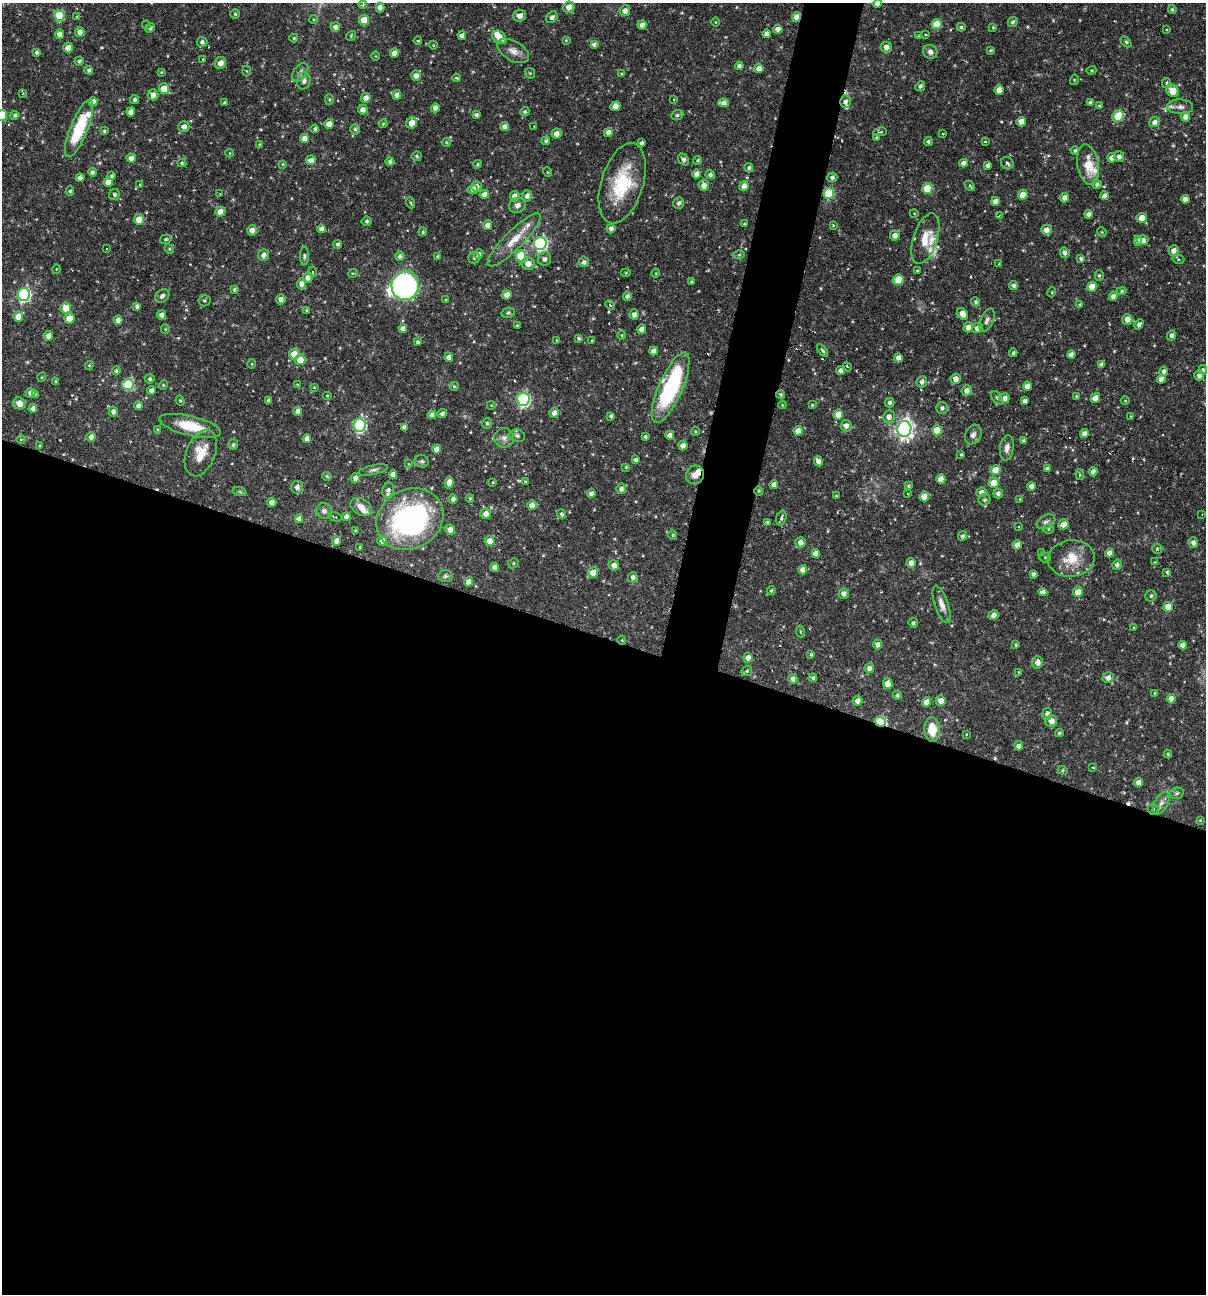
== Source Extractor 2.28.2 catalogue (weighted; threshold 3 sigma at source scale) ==
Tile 14 of 4 x 4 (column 2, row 4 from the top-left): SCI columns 1453-2656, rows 1-1292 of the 5187 x 5168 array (HDU 1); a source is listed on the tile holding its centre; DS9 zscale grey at full resolution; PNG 1208 x 1296 px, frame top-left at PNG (2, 3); each listed source drawn as its Kron ellipse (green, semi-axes under 4 px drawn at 4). Shown black and unused: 53% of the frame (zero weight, under 3 of 6 exposures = <1% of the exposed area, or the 3 px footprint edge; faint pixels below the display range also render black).
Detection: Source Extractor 2.28.2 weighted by HDU 2 'WHT'; one run over the whole footprint, this tile lists its part. Background 0.00458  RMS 0.0047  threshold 0.0193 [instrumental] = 3 sigma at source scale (4.09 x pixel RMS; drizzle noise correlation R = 1.36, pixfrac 0.8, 0.05/0.05 arcsec/px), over >= 5 px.
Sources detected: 510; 1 inside a brighter object's white glare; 12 cosmic-ray / hot-pixel residue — neither listed nor drawn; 14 inside a brighter listed object's ellipse — not listed separately; the other 483 listed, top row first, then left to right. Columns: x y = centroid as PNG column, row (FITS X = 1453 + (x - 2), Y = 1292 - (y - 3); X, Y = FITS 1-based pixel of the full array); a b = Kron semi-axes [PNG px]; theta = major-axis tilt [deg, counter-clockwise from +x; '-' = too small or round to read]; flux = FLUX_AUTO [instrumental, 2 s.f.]
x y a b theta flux
877 3 4 4 - 1.8
363 5 4 3 - 0.49
569 7 6 5 - 3
380 8 5 4 - 2.1
1172 9 4 3 - 0.65
625 11 5 5 - 2.3
235 14 5 4 - 0.6
59 16 5 5 - 18
519 16 6 6 - 2.7
77 17 3 3 - 0.97
552 17 6 5 - 1.4
797 17 5 4 - 4.9
314 19 4 4 - 0.47
364 20 5 5 - 7.7
715 22 5 3 - 0.38
1013 22 5 4 - 0.94
936 24 5 5 - 8.8
146 25 4 4 - 0.43
642 25 4 4 - 2.1
335 27 5 4 - 1.7
961 27 4 4 - 0.71
993 27 4 4 - 0.42
150 28 5 4 - 0.8
778 29 4 4 - 2.3
1166 30 3 3 - 0.73
80 32 5 4 - 2.2
60 34 4 4 - 2.4
767 34 4 4 - 2
926 35 4 3 - 0.36
351 36 5 4 - 0.53
462 36 4 4 - 1.9
918 36 4 3 - 0.37
499 37 8 5 -38 5
294 38 4 3 - 0.55
566 40 4 3 - 0.42
418 41 4 3 - 0.4
202 42 5 5 - 1.1
1126 42 6 4 -45 0.63
594 44 4 4 - 1.3
433 45 4 3 - 0.32
886 47 6 5 - 2.1
68 48 5 5 - 2.8
991 50 4 3 - 0.55
513 51 17 10 -30 3.5
37 52 4 4 - 0.87
930 52 7 7 - 1.9
394 53 5 4 - 2.8
376 56 4 3 - 0.38
203 60 3 2 - 0.29
79 61 5 4 - 0.77
220 63 6 5 - 3.1
739 66 4 4 - 1.5
759 68 4 4 - 2.8
89 70 4 4 - 1.1
1091 70 5 4 - 0.54
246 71 5 3 - 0.38
161 72 3 3 - 0.4
300 72 11 6 53 1.8
530 73 6 4 -44 0.56
622 74 4 3 - 0.64
416 76 5 4 - 2.3
457 78 4 3 - 0.49
1074 80 5 3 - 0.41
304 81 9 7 75 1.6
1166 83 5 4 - 0.56
920 86 5 4 - 1.2
164 89 5 5 - 7.9
999 90 5 4 - 3.7
1173 91 6 5 - 5.1
23 93 4 3 - 0.59
153 95 5 5 - 2.5
397 95 5 4 - 2.4
366 98 5 4 - 2.3
329 99 5 4 - 0.58
674 99 3 2 - 0.32
135 100 5 4 - 0.97
845 101 6 5 - 1.7
93 102 4 4 - 3.1
1090 102 4 4 - 1
224 103 4 2 - 0.87
723 103 5 4 - 2.3
615 106 5 4 - 3
1100 106 4 3 - 0.75
1180 107 13 7 -1 2.4
435 108 4 4 - 2.4
363 110 5 5 - 2.3
525 111 5 4 - 0.72
131 112 5 4 - 3.1
2 115 5 5 - 18
15 115 4 4 - 0.87
476 115 4 4 - 1.1
677 115 6 5 - 0.82
1118 116 6 5 - 12
1185 117 5 4 - 2
1021 122 5 4 - 3.9
1154 122 5 5 - 1.8
412 123 6 5 - 4.2
329 124 5 4 - 4.2
383 124 4 4 - 0.49
504 126 4 4 - 1.8
534 126 2 2 - 0.25
184 127 5 5 - 2.1
79 128 31 9 68 21
315 129 4 3 - 0.72
355 129 5 4 - 0.92
104 131 4 3 - 0.59
608 132 4 4 - 2.5
880 132 7 2 10 0.38
943 133 4 2 - 0.34
556 134 5 5 - 2.4
876 137 3 3 - 0.4
304 138 4 4 - 2.8
546 141 4 4 - 0.94
928 141 4 4 - 0.87
985 141 3 2 - 0.39
446 142 4 4 - 0.47
641 143 4 3 - 1.1
260 145 4 3 - 0.74
1075 150 4 4 - 0.7
230 153 4 3 - 0.29
417 156 5 4 - 0.71
1119 157 5 5 - 1.6
131 158 5 4 - 2.5
1112 158 4 4 - 2.4
683 159 6 5 - 1.5
311 160 5 5 - 2.6
698 160 4 4 - 0.64
390 162 4 4 - 1
182 163 4 4 - 0.58
964 163 4 4 - 2.1
1007 163 6 6 - 1.2
283 164 4 4 - 0.43
477 164 4 3 - 0.49
988 165 4 4 - 1.4
1088 165 20 10 -80 8.4
749 168 4 4 - 0.85
92 172 4 4 - 1.2
547 172 5 3 - 0.36
697 174 4 4 - 2.3
710 175 5 4 - 1.1
112 176 4 4 - 0.73
832 177 5 5 - 1.3
80 178 4 4 - 2.2
108 182 4 4 - 3.6
622 183 41 21 73 25
1097 184 4 4 - 0.97
140 185 3 3 - 0.62
704 186 5 5 - 2.5
744 186 5 4 - 2.4
970 186 6 3 -46 0.74
476 187 5 5 - 2.4
927 188 5 5 - 13
473 190 5 4 - 3
70 191 5 4 - 0.66
829 193 5 5 - 22
114 194 5 5 - 0.91
220 194 3 2 - 0.25
484 194 5 4 - 2.5
1023 195 5 4 - 5.8
515 196 5 4 - 3
527 196 6 5 - 1.7
1104 196 4 4 - 2.1
1064 198 4 4 - 2.5
1185 199 4 4 - 2.3
995 201 4 4 - 2.3
411 203 6 3 -72 0.48
679 203 6 5 - 1.4
517 205 8 7 - 2.1
220 212 5 5 - 3.5
914 213 4 3 - 0.33
1089 214 4 4 - 1.7
999 216 4 3 - 0.54
1142 218 5 5 - 3.2
139 219 5 5 - 4.6
367 221 5 5 - 0.85
744 224 3 3 - 0.38
488 225 5 4 - 2.7
833 225 3 3 - 0.48
321 229 4 4 - 1.9
611 229 5 4 - 1.5
252 230 5 5 - 2.6
1046 230 5 5 - 2.6
423 232 4 3 - 0.52
1102 232 5 3 - 0.37
895 235 5 5 - 2.6
166 239 6 4 16 0.75
925 239 26 12 72 8.4
514 240 36 9 45 8.9
1143 240 5 5 - 2.4
1138 241 5 4 - 2.6
540 243 6 6 - 80
338 244 4 4 - 1.1
106 249 3 2 - 0.44
169 249 5 4 - 0.48
1174 250 5 5 - 2.3
1065 253 5 4 - 1.5
479 254 5 4 - 1.5
264 255 6 5 - 2
739 255 6 4 1 0.59
304 256 9 3 90 0.77
400 256 5 4 - 1.4
521 256 5 5 - 22
438 257 4 3 - 0.94
474 258 5 5 - 0.74
544 259 7 6 - 1.4
1081 259 4 4 - 1.1
1178 259 6 4 -16 0.68
584 262 5 5 - 1.1
999 263 3 2 - 0.29
528 264 6 6 - 3.7
56 269 5 3 - 0.37
917 271 3 3 - 0.56
313 272 5 3 - 0.42
353 273 5 3 - 0.45
626 273 5 3 - 0.39
656 273 5 3 - 0.33
1099 276 5 4 - 0.67
308 278 5 5 - 2.3
899 280 5 5 - 13
691 282 4 3 - 0.46
302 284 5 4 - 2.8
405 285 15 14 - 98
1014 286 4 4 - 1.1
1092 287 5 4 - 6.9
234 290 4 4 - 0.86
1122 291 4 4 - 0.67
1052 292 5 3 - 0.36
24 294 6 6 - 75
507 295 4 4 - 3.2
162 296 8 6 39 1.4
627 296 4 4 - 1.3
1113 296 4 4 - 2.2
281 299 5 4 - 2
446 299 3 2 - 0.43
204 300 6 6 - 0.8
976 302 5 4 - 0.74
610 305 5 4 - 0.54
1080 305 3 3 - 0.9
137 306 4 3 - 1.3
66 308 5 5 - 7.8
307 310 4 4 - 0.53
508 313 7 5 11 0.73
634 314 5 4 - 2.1
962 314 6 4 -53 3.8
162 315 5 4 - 1.9
18 317 5 5 - 5.8
69 319 5 5 - 5.8
1127 319 5 5 - 3.2
118 320 4 4 - 2.6
987 320 12 6 65 1.6
1139 324 5 4 - 1.4
517 326 3 3 - 0.91
968 327 5 4 - 2.2
403 328 4 4 - 2
977 328 5 5 - 2.5
165 329 5 4 - 0.44
642 329 4 4 - 2.6
622 335 5 3 - 0.35
1171 335 5 4 - 1.3
48 336 5 5 - 2.7
579 338 4 4 - 0.78
556 340 2 2 - 0.33
592 341 3 3 - 0.48
417 342 3 3 - 0.77
654 351 4 4 - 2.4
823 351 7 4 -55 0.82
1013 353 4 3 - 0.66
294 354 5 5 - 4.9
1071 355 4 4 - 2.1
449 357 4 4 - 2.3
898 358 4 4 - 2.7
300 360 6 5 - 5.6
251 364 5 3 - 0.38
1102 364 4 4 - 1.4
89 365 4 4 - 0.46
847 367 5 4 - 0.76
841 370 4 4 - 2
1203 370 5 4 - 0.66
116 371 4 4 - 0.83
1164 371 5 4 - 1.3
1199 375 5 5 - 1.7
42 377 5 3 - 0.39
150 379 5 4 - 0.79
956 379 5 5 - 2.6
1161 379 4 4 - 2.5
56 381 3 3 - 0.54
922 382 6 5 - 1.5
128 384 6 5 - 27
163 385 5 4 - 0.51
297 385 3 3 - 0.55
454 386 4 4 - 0.91
1027 386 4 4 - 2.7
314 387 4 3 - 0.37
670 388 38 11 66 46
152 390 4 4 - 2
967 391 5 5 - 2.2
30 393 5 5 - 2.4
780 394 4 4 - 0.73
36 395 4 4 - 0.71
327 396 5 3 - 0.38
1077 396 3 3 - 0.74
997 398 7 5 -53 0.73
1004 398 5 5 - 2.6
1095 398 5 4 - 3.7
523 399 7 6 - 73
180 401 5 4 - 0.64
269 401 4 4 - 1.5
1024 401 4 3 - 1.3
1125 401 4 3 - 0.34
19 403 6 5 - 4.3
889 403 5 5 - 1.1
491 405 4 3 - 0.31
782 405 4 3 - 0.36
812 405 3 3 - 0.4
138 406 4 4 - 2.3
33 408 4 4 - 1.9
942 408 6 6 - 1.4
298 411 4 4 - 1.8
113 412 5 4 - 1.5
554 413 5 5 - 2.2
442 414 5 4 - 1.2
838 414 5 4 - 6.1
432 415 4 4 - 1.7
611 416 4 3 - 1
889 417 6 6 - 2.2
1131 417 3 2 - 0.34
487 423 5 4 - 0.71
360 425 6 6 - 59
190 426 31 9 -14 13
846 426 6 5 - 2.2
404 427 4 4 - 1.8
157 429 4 3 - 0.37
904 429 8 7 - 200
937 430 5 5 - 8.4
695 431 4 4 - 0.47
798 431 4 4 - 3.9
1084 433 4 4 - 2.1
973 434 10 7 61 1.7
670 435 4 4 - 2.4
517 436 8 6 -16 1.2
91 437 5 4 - 2
645 437 3 3 - 0.78
504 438 10 10 - 2.3
21 439 5 3 - 0.42
307 439 4 4 - 2.3
1024 441 4 3 - 0.92
233 444 5 5 - 0.98
40 446 4 4 - 0.49
683 446 5 4 - 2.6
1007 448 13 7 81 2.3
436 449 4 4 - 2.6
201 453 24 14 68 8.9
961 454 3 2 - 0.47
636 460 4 4 - 1.4
422 461 7 6 - 0.99
818 461 5 4 - 2.7
409 464 4 3 - 0.3
626 467 4 3 - 0.46
1047 469 4 4 - 1.2
373 470 15 4 12 1.3
995 470 5 5 - 6.2
1093 472 4 4 - 2.2
393 475 4 4 - 2.3
695 475 10 8 53 4.1
1080 475 5 3 - 0.55
327 476 5 4 - 0.54
355 478 5 4 - 2.1
941 479 4 4 - 4.1
449 482 6 4 80 3
493 482 3 2 - 0.37
526 482 3 3 - 0.51
994 483 5 5 - 7.1
774 485 4 4 - 2.1
908 486 4 4 - 0.66
1031 486 4 4 - 2.3
297 487 6 6 - 1.8
621 489 5 5 - 1.6
388 490 7 6 - 1.4
759 491 4 4 - 0.52
240 492 7 4 -19 0.73
981 492 5 5 - 2.3
591 494 4 4 - 1.8
908 494 2 2 - 0.47
998 494 5 4 - 1.4
836 496 3 3 - 0.35
924 497 5 5 - 6.9
470 498 4 3 - 0.5
453 499 4 4 - 1.6
1020 499 4 3 - 0.35
984 500 6 5 - 1.1
272 503 4 4 - 2.4
532 505 4 4 - 3
361 507 12 8 -30 3.4
324 511 8 8 - 1.7
486 514 5 5 - 2.8
562 514 5 4 - 0.9
1202 514 3 2 - 0.31
335 517 7 3 -16 0.54
346 517 4 4 - 2
781 518 8 4 74 1.2
299 519 4 4 - 2.4
410 519 35 29 29 87
767 522 4 4 - 0.68
1046 522 10 6 27 1.5
1064 524 5 5 - 3.6
1019 526 3 2 - 0.35
450 529 5 5 - 3.1
1048 529 5 5 - 0.72
355 531 4 3 - 0.47
673 535 5 4 - 0.56
962 536 5 4 - 1
336 541 5 4 - 2.3
382 541 5 5 - 2.5
490 541 5 5 - 4.4
800 542 5 5 - 2.4
1193 543 5 5 - 1.8
1017 545 4 4 - 3.1
360 547 3 3 - 0.56
1157 549 5 5 - 0.7
816 553 4 4 - 3.2
1041 553 4 2 - 0.38
1109 553 4 4 - 2.5
1045 557 5 5 - 0.66
1071 558 23 18 6 10
1155 562 4 4 - 0.33
513 563 5 4 - 0.57
911 563 5 4 - 2.7
614 565 5 5 - 2.3
1117 565 5 4 - 1.4
494 567 4 4 - 2.2
803 570 4 4 - 2.3
593 572 5 5 - 4.3
1167 572 4 3 - 0.68
1033 574 4 4 - 1.1
445 576 7 6 - 0.91
633 577 5 5 - 1.2
469 582 5 4 - 2.4
771 590 4 4 - 0.57
1043 592 4 4 - 2.3
1078 592 5 5 - 4.6
844 593 5 5 - 1.8
1151 596 5 5 - 0.86
942 604 20 7 -71 3.2
1168 607 5 5 - 7.1
993 615 5 4 - 2.3
913 623 5 4 - 0.87
1134 628 3 2 - 0.39
800 632 5 3 - 0.48
622 640 4 4 - 0.41
877 644 5 4 - 1.8
1016 645 3 2 - 0.51
1183 645 4 4 - 1.9
811 654 3 3 - 0.6
748 658 5 4 - 2.5
1037 662 6 5 - 2.7
869 668 5 4 - 2.1
747 671 6 4 46 0.65
1019 672 4 3 - 0.35
813 678 4 4 - 0.94
1108 678 5 5 - 2.4
793 679 5 4 - 1.6
888 684 5 4 - 4.1
1155 693 4 4 - 0.62
897 695 5 4 - 0.93
1171 699 5 4 - 2.2
858 701 5 4 - 2.3
941 701 5 5 - 3.1
927 702 5 4 - 4.1
1047 714 6 5 - 1.6
1051 721 6 6 - 3.3
880 722 6 4 -20 37
932 729 12 8 -87 9.1
1059 733 4 3 - 0.73
966 734 3 2 - 0.43
1019 746 4 4 - 1.8
1168 754 4 4 - 0.61
1092 767 3 2 - 0.5
1063 770 5 4 - 0.59
1138 782 4 4 - 2.6
1177 793 7 5 14 0.98
1161 803 12 6 62 2.2
1153 809 5 5 - 0.81
1200 820 3 3 - 0.34
Overlapping masked pixels (flux is a lower limit): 7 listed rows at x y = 797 17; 845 101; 780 394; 695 475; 759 491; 622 640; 880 722
Isophote crosses this tile's border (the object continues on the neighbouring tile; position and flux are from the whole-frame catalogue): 2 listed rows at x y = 877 3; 2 115